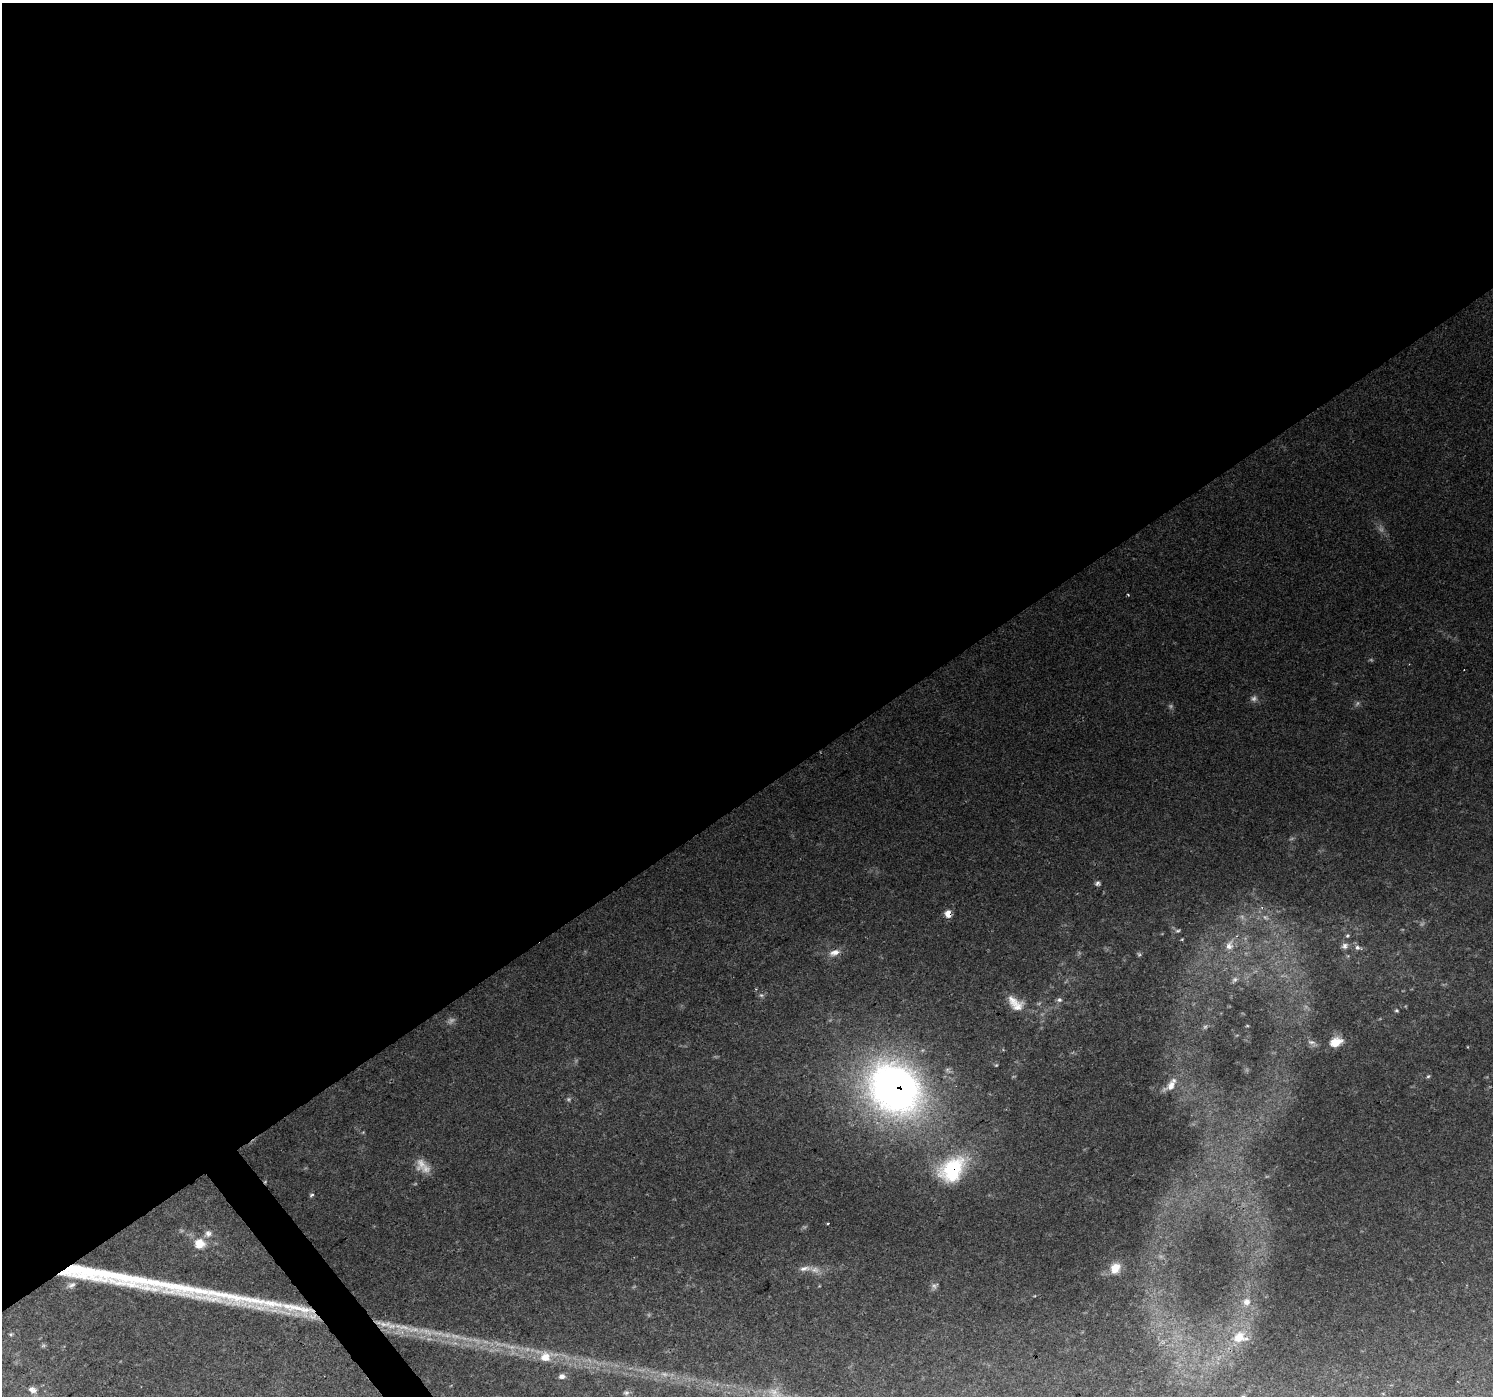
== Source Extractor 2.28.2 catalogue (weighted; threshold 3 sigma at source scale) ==
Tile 2 of 4 x 4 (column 2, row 1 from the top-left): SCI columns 1492-2982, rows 4336-5729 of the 5982 x 5925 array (HDU 1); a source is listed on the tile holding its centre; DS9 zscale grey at full resolution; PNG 1495 x 1398 px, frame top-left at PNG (2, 3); no overlay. Shown black and unused: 58% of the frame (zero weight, under 2 of 3 exposures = <1% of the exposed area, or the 3 px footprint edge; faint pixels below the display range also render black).
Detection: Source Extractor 2.28.2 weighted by HDU 2 'WHT'; one run over the whole footprint, this tile lists its part. Background 0.113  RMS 0.0066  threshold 0.0295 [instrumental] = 3 sigma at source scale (4.5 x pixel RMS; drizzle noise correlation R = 1.50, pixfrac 1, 0.0396/0.0396 arcsec/px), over >= 5 px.
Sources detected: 57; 17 too faint to see at this stretch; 2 long thin detections or spike segments (spike, bleed or trail) — not listed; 2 inside a brighter listed object's ellipse — not listed separately; the other 36 listed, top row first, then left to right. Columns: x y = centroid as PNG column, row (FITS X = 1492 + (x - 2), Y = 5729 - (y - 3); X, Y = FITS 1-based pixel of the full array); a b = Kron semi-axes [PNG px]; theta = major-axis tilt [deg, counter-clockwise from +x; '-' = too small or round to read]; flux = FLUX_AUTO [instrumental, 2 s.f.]
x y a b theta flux
1097 883 7 6 - 1.6
948 914 8 6 -71 5.7
1178 931 7 4 9 1
1347 936 5 4 - 0.84
1182 939 4 3 - 0.51
1229 945 13 9 70 5.2
1344 946 8 8 - 2.4
1357 948 4 4 - 2.4
835 953 16 8 17 5.1
1235 979 9 7 44 2
761 995 6 6 - 1.4
1012 1000 18 12 -53 7
1059 1000 7 6 - 1.8
1396 1010 5 5 - 0.92
1311 1042 12 5 -12 2.2
1335 1042 13 9 23 11
1428 1076 6 4 42 0.95
1171 1086 15 9 69 5.8
895 1088 55 45 -42 370
952 1169 34 25 44 51
312 1195 6 4 28 0.96
828 1223 3 3 - 2
208 1233 9 8 - 3.2
199 1244 13 12 - 11
804 1268 17 7 10 4.7
1115 1268 12 10 55 7.9
72 1285 12 7 29 3.1
934 1286 11 7 33 2.3
1246 1302 10 10 - 4.2
296 1308 82 14 -9 37
404 1327 26 7 -12 11
1239 1337 19 14 2 12
545 1357 12 12 - 9.6
562 1376 8 6 7 2.5
32 1390 9 7 -30 3.3
626 1393 7 5 -1 1.4
Overlapping masked pixels (flux is a lower limit): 5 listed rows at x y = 948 914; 895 1088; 952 1169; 296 1308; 404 1327